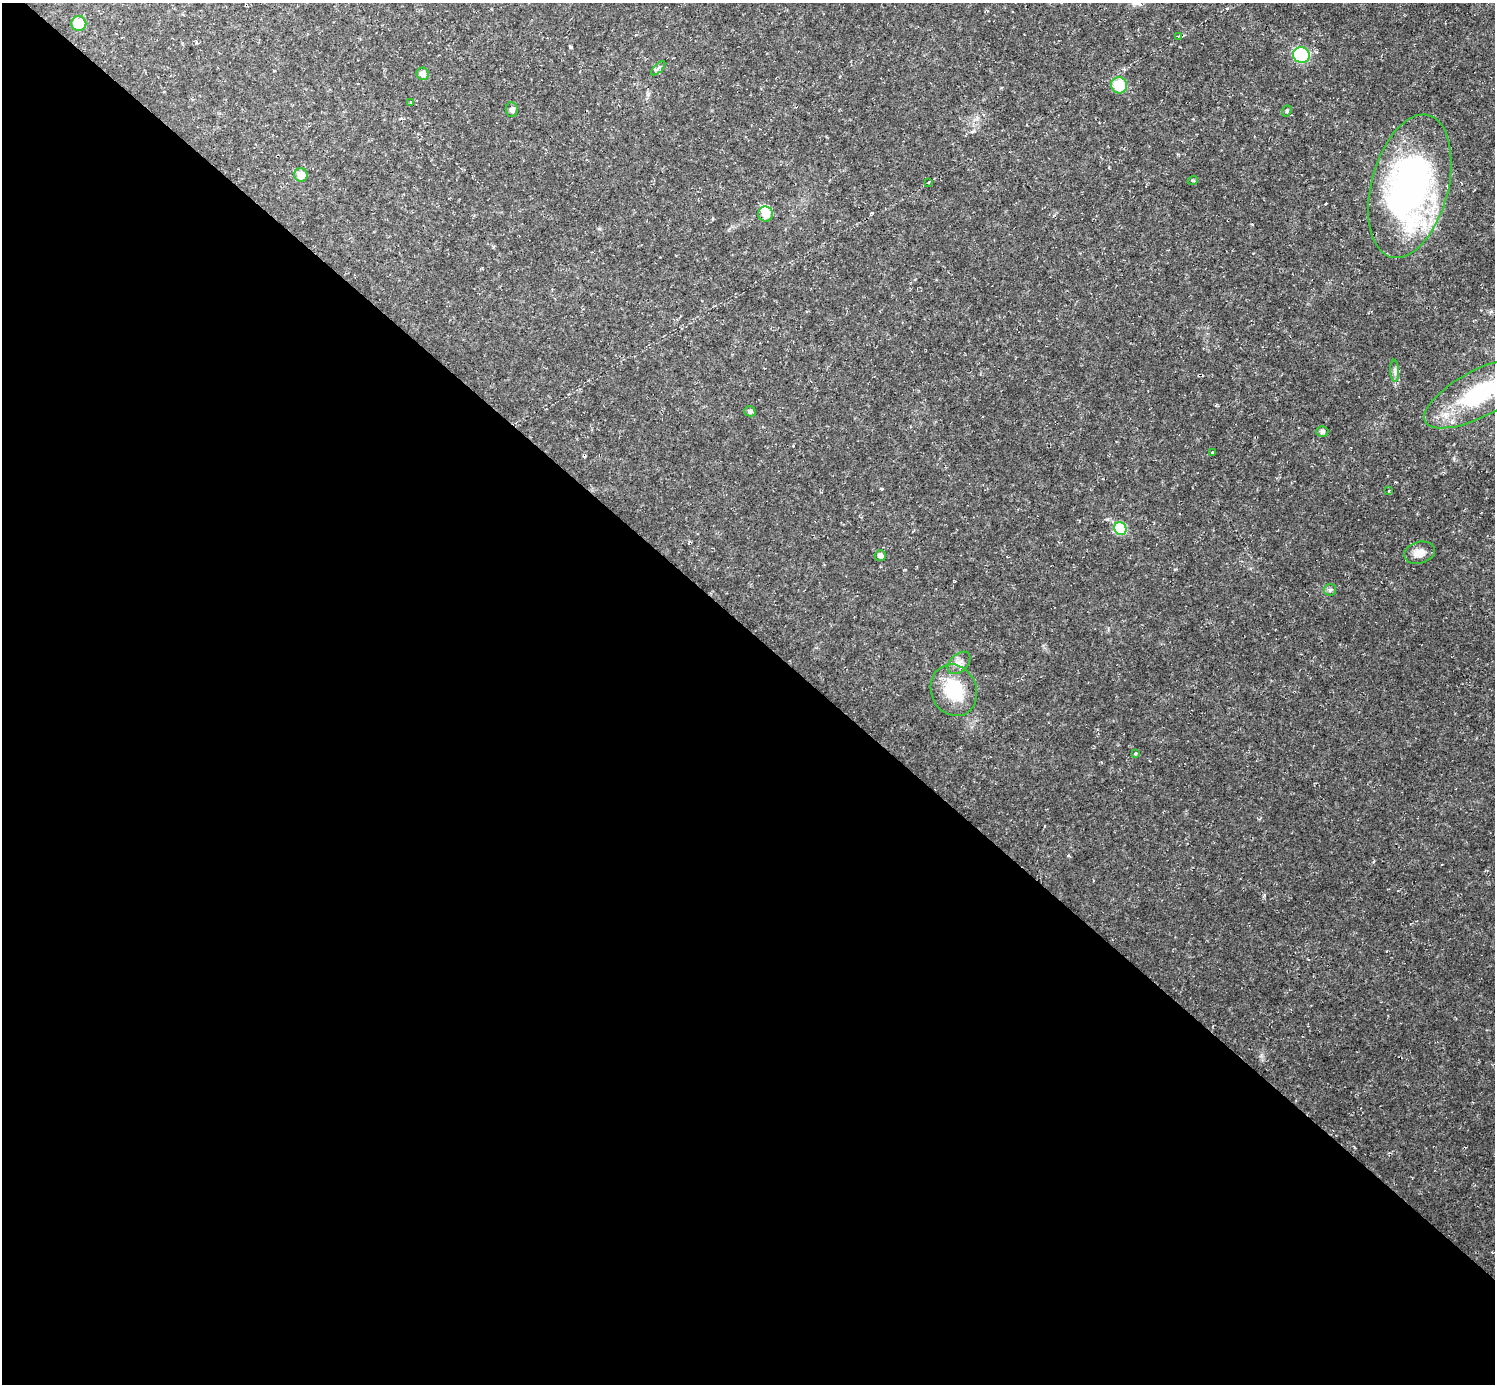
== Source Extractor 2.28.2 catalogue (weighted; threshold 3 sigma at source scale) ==
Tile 14 of 4 x 4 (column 2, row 4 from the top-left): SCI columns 1494-2986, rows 153-1534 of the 5971 x 5973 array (HDU 1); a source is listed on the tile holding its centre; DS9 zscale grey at full resolution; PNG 1497 x 1386 px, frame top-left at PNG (2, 3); each listed source drawn as its Kron ellipse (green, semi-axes under 4 px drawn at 4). Shown black and unused: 55% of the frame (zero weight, under 2 of 3 exposures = <1% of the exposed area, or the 3 px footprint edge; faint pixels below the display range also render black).
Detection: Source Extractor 2.28.2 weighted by HDU 2 'WHT'; one run over the whole footprint, this tile lists its part. Background 0.0316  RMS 0.0069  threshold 0.031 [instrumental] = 3 sigma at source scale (4.5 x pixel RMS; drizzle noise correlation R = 1.50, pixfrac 1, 0.05/0.05 arcsec/px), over >= 5 px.
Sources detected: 28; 1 inside a brighter object's white glare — neither listed nor drawn; the other 27 listed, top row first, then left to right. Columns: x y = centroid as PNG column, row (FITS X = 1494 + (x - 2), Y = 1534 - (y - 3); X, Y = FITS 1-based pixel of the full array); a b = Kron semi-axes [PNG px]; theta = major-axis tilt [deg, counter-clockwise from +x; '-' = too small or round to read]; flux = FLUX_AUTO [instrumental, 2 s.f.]
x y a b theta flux
79 23 7 7 - 16
1178 36 3 3 - 0.69
1301 55 8 8 - 60
658 68 9 3 45 1.3
422 74 6 6 - 3.6
1119 85 8 7 - 22
411 103 4 3 - 0.75
512 110 7 6 - 2.1
1287 111 6 4 69 1.1
301 175 7 6 - 7.8
1193 180 5 3 - 0.74
928 183 3 3 - 1.8
1410 186 73 38 75 230
766 214 7 7 - 8.8
1395 371 11 4 -86 2.1
1480 393 61 23 28 74
750 411 6 5 - 1.8
1322 432 6 5 - 1.8
1212 453 3 3 - 1.5
1389 491 3 2 - 1.1
1120 528 6 6 - 36
1419 553 16 11 15 5.9
880 556 5 5 - 2.6
1330 590 6 5 - 1.4
959 663 13 8 44 4.4
954 690 26 22 -67 32
1135 753 3 3 - 2.2
Isophote crosses this tile's border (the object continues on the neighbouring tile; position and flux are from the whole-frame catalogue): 1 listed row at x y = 1480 393
Unlisted compact peaks at least as high as the median listed source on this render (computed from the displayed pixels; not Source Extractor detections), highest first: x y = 570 47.